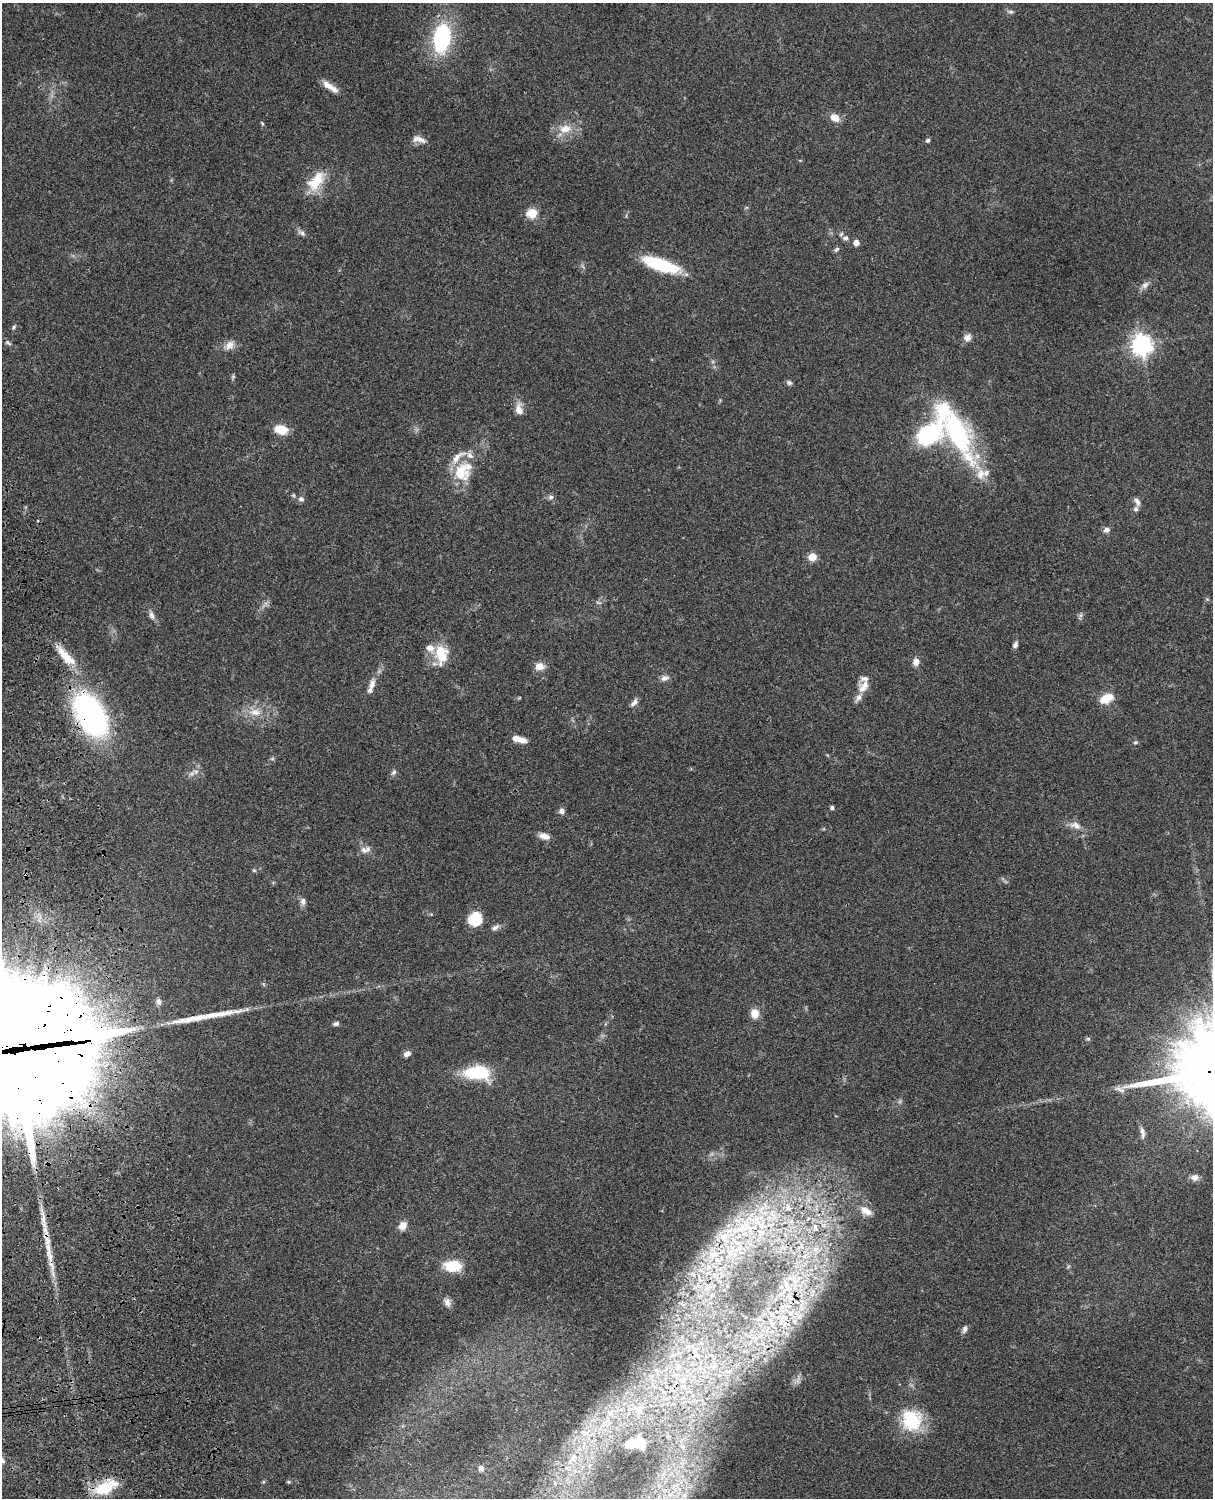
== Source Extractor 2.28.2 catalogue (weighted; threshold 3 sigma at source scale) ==
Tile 7 of 4 x 3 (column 3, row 2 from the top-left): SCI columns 2546-3756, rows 1773-3268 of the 5087 x 4928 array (HDU 1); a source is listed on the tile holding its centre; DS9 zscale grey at full resolution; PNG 1215 x 1500 px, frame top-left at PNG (2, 3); no overlay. Shown black and unused: <1% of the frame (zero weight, under 3 of 4 exposures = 6% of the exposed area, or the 3 px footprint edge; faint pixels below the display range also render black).
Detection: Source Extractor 2.28.2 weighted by HDU 2 'WHT'; one run over the whole footprint, this tile lists its part. Background 0.0804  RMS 0.0059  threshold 0.0263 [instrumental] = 3 sigma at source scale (4.5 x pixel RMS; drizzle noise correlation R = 1.50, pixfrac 1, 0.05/0.05 arcsec/px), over >= 5 px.
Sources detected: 104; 2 cosmic-ray / hot-pixel residue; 1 long thin detection or spike segment (spike, bleed or trail) — not listed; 11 inside a brighter listed object's ellipse — not listed separately; the other 90 listed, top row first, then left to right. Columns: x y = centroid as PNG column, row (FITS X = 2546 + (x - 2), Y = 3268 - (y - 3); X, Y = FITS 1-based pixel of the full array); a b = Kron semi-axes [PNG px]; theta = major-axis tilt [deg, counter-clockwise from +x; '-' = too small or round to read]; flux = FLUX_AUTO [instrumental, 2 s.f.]
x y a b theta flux
1011 12 8 4 0 1.1
442 38 22 13 81 62
330 87 24 7 -33 5.6
835 118 11 8 -31 5.5
262 123 6 3 -46 0.63
565 129 18 11 14 8.2
419 139 18 7 -13 3.8
928 140 6 5 - 1.1
316 181 29 15 53 14
532 213 6 5 - 30
302 233 11 6 -30 1.9
845 238 7 7 - 2
856 243 5 5 - 4.1
837 249 7 5 34 1.2
660 264 37 11 -19 37
1145 285 11 7 40 2.5
14 327 6 4 61 0.92
967 337 9 9 - 3.2
8 343 10 5 -38 1.4
229 345 14 11 47 4.5
1142 345 8 7 - 340
789 383 8 6 -13 1.3
519 410 12 8 -75 5.3
281 430 13 9 -14 9.6
957 432 73 26 -63 81
462 472 29 20 50 20
551 497 7 7 - 1.6
301 499 8 7 - 1.8
1137 501 11 6 -59 2.4
1106 530 7 6 - 2.3
812 557 5 5 - 15
151 615 13 6 -70 2.4
1015 645 7 5 67 1.9
441 654 24 16 -87 15
65 656 35 10 -46 12
916 662 9 8 - 3.2
540 666 9 7 0 6
665 678 11 7 17 2.5
372 684 15 8 76 3.8
865 685 13 11 10 4.4
858 697 12 7 55 2.6
1106 698 14 8 27 10
634 702 12 6 51 2.3
255 712 17 10 -7 6.8
90 714 40 23 -59 140
519 739 16 6 -15 5.9
1135 742 7 3 8 0.8
394 772 10 5 56 1.4
192 774 9 4 9 1.7
832 808 5 4 - 1
561 811 7 6 - 2.3
1075 825 17 9 -22 4.4
544 836 12 7 -15 4.4
364 850 12 8 -31 3.4
254 870 5 5 - 0.72
303 901 10 7 -83 2.3
474 919 16 14 29 12
495 927 12 6 28 2.1
159 1001 9 7 -84 1.8
755 1013 11 10 - 5.3
336 1024 7 5 11 1.3
1088 1039 6 4 -1 0.76
407 1054 8 6 23 2.4
14 1059 83 65 -2 14000
477 1073 28 14 -3 28
1142 1133 16 6 -79 2.6
1195 1177 9 7 2 3.1
808 1200 7 5 46 2.2
788 1207 12 8 -75 4.3
866 1211 16 8 -30 5.9
772 1214 11 6 -63 3.6
403 1226 9 8 - 4.8
815 1227 14 9 86 6.2
723 1238 12 9 -90 5.6
815 1249 9 7 -51 3.7
49 1252 53 8 -80 15
716 1254 7 4 19 1.6
452 1266 17 11 0 16
447 1302 12 8 -78 2.9
782 1321 10 5 45 2.5
965 1329 10 5 70 1.8
695 1352 12 6 -79 2.7
639 1408 9 7 31 3
911 1420 27 25 -80 26
584 1433 9 7 -28 3
635 1443 16 7 10 14
572 1458 20 6 52 5.6
481 1468 9 8 - 2.2
288 1482 5 5 - 0.71
106 1487 33 15 26 18
Overlapping masked pixels (flux is a lower limit): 5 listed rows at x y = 90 714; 14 1059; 815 1227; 815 1249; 49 1252
Isophote crosses this tile's border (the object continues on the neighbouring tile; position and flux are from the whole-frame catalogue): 1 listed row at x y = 14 1059